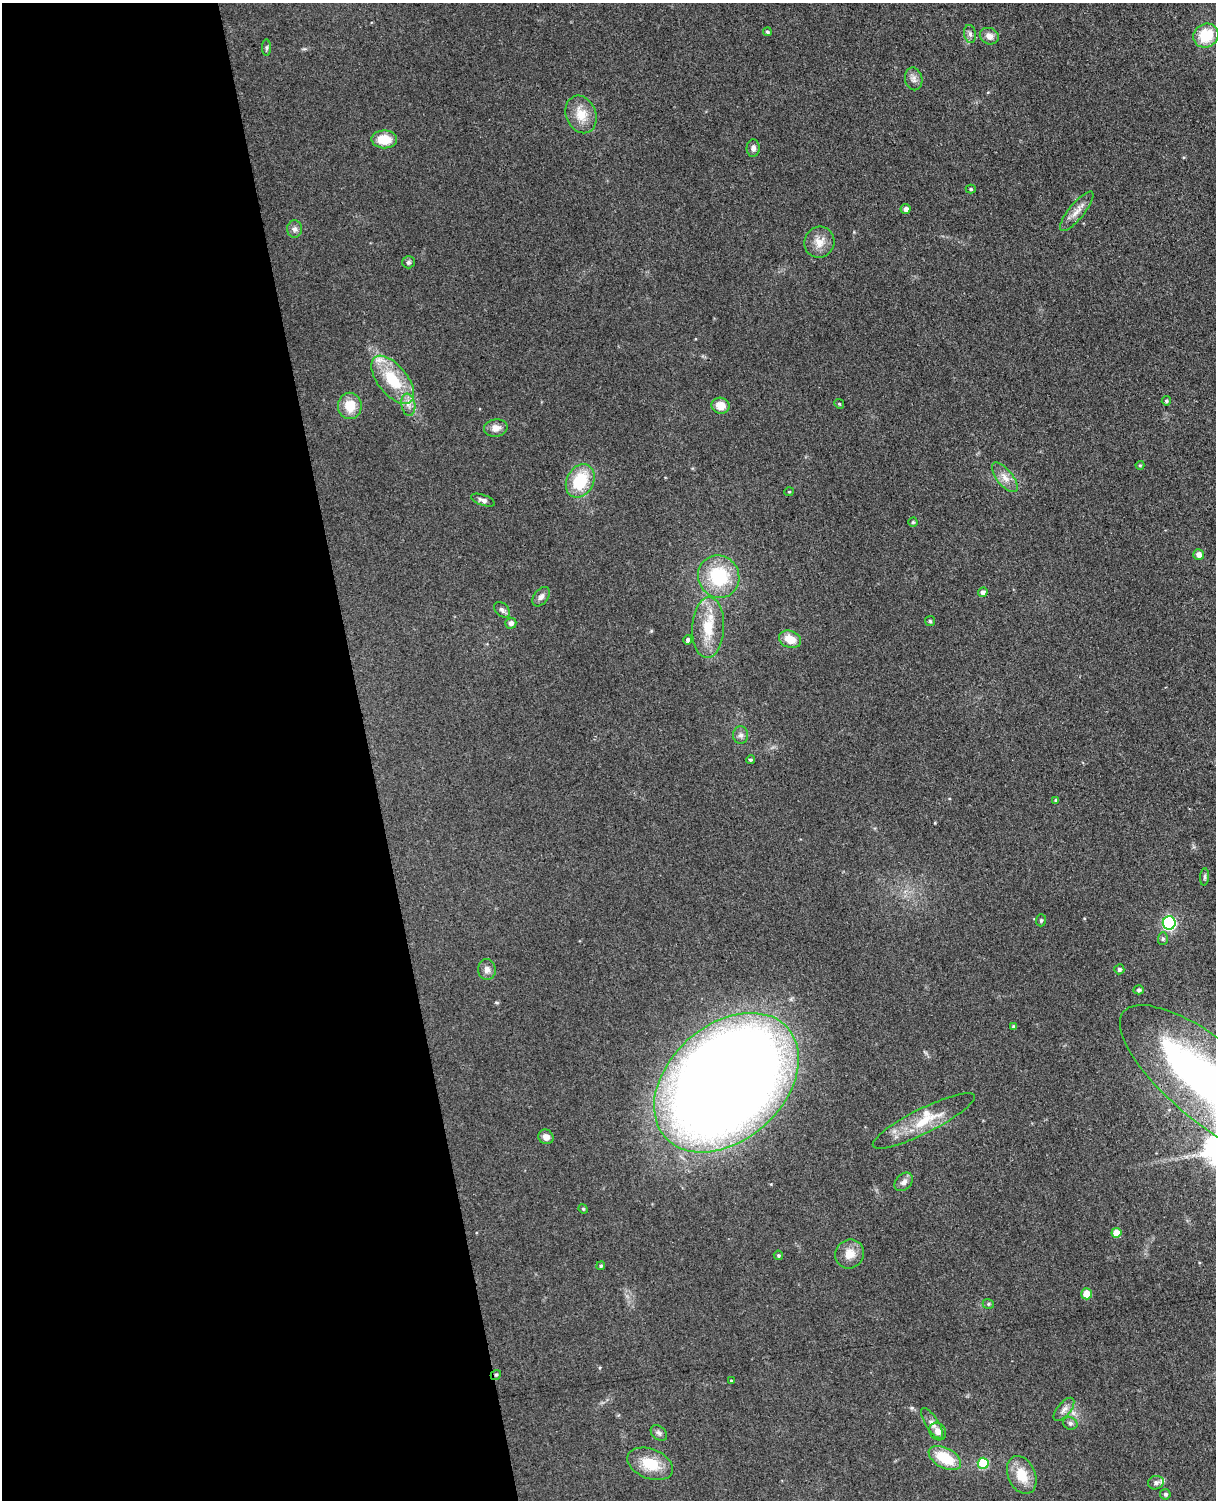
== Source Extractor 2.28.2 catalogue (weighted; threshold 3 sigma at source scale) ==
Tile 5 of 4 x 3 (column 1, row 2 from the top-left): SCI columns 58-1271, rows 1648-3145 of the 4967 x 4906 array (HDU 1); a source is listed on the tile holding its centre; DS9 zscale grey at full resolution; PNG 1218 x 1502 px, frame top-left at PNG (2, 3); each listed source drawn as its Kron ellipse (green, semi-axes under 4 px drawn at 4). Shown black and unused: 30% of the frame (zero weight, under 3 of 4 exposures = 5% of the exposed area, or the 3 px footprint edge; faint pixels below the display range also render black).
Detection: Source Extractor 2.28.2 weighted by HDU 2 'WHT'; one run over the whole footprint, this tile lists its part. Background 0.0701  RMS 0.0075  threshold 0.0339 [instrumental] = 3 sigma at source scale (4.5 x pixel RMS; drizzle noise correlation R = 1.50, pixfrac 1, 0.05/0.05 arcsec/px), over >= 5 px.
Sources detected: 76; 2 inside a brighter listed object's ellipse — not listed separately; the other 74 listed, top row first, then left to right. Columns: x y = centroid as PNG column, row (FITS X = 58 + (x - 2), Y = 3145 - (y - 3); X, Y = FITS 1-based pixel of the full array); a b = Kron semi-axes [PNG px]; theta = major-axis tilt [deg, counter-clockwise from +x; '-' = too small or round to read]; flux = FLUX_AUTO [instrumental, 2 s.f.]
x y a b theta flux
767 32 4 4 - 1.2
970 34 9 6 -81 2.5
989 36 10 8 -21 4.9
1206 36 13 11 34 24
267 48 8 4 90 1.3
914 79 11 8 -78 3.8
581 114 19 15 -68 14
384 139 13 9 -2 17
753 148 8 6 86 3.1
971 189 5 4 - 1.1
906 209 5 5 - 2.8
1077 211 24 7 51 7.1
294 229 9 7 -89 2.8
819 242 16 15 - 9.4
408 262 6 6 - 1.7
393 380 29 14 -51 33
1166 401 5 4 - 1.4
839 404 5 4 - 0.98
408 405 11 7 -80 4.3
350 406 13 12 - 15
720 406 9 8 - 10
496 428 12 8 10 5.9
1140 465 4 4 - 0.77
1005 477 18 8 -51 7.1
580 481 18 13 61 33
789 492 5 4 - 0.88
483 500 12 5 -19 2.8
913 522 4 4 - 1.1
1199 554 5 5 - 4.2
719 577 21 20 - 46
983 592 5 4 - 2.8
541 597 11 7 54 3.3
502 610 9 6 -48 2.7
930 621 5 5 - 1.1
511 623 5 5 - 3.2
708 627 30 16 87 24
790 639 11 8 -20 11
688 640 5 4 - 2
741 735 8 7 - 3
750 760 4 4 - 1.3
1056 800 4 3 - 1.2
1204 877 9 3 85 1.3
1041 920 6 5 - 1.2
1169 923 6 6 - 120
1163 939 6 5 - 1.3
487 969 10 9 - 4.1
1119 969 5 5 - 1.8
1139 990 5 4 - 1.7
1014 1027 3 3 - 1.3
726 1083 82 57 42 1900
1213 1084 115 40 -39 470
924 1121 56 12 27 26
546 1137 8 7 - 4.4
904 1182 10 7 46 3.4
583 1209 5 4 - 0.95
1116 1233 5 5 - 12
849 1254 15 14 - 9.5
778 1255 5 5 - 1.2
601 1266 4 4 - 1.1
1087 1294 5 5 - 11
988 1304 6 4 -21 1.3
496 1375 5 4 - 1.1
731 1380 4 3 - 0.6
1064 1409 14 6 50 3.8
932 1423 17 6 -57 4.7
1070 1423 7 6 - 2.2
938 1432 9 8 - 5.1
659 1433 9 6 -42 2.2
945 1458 17 10 -28 26
983 1463 5 5 - 39
650 1464 24 15 -21 22
1022 1475 20 13 -66 17
1156 1483 8 6 16 2.3
1165 1494 5 5 - 1.6
Overlapping masked pixels (flux is a lower limit): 2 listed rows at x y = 1213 1084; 496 1375
Isophote crosses this tile's border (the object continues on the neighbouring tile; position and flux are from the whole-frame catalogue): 1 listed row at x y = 1213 1084